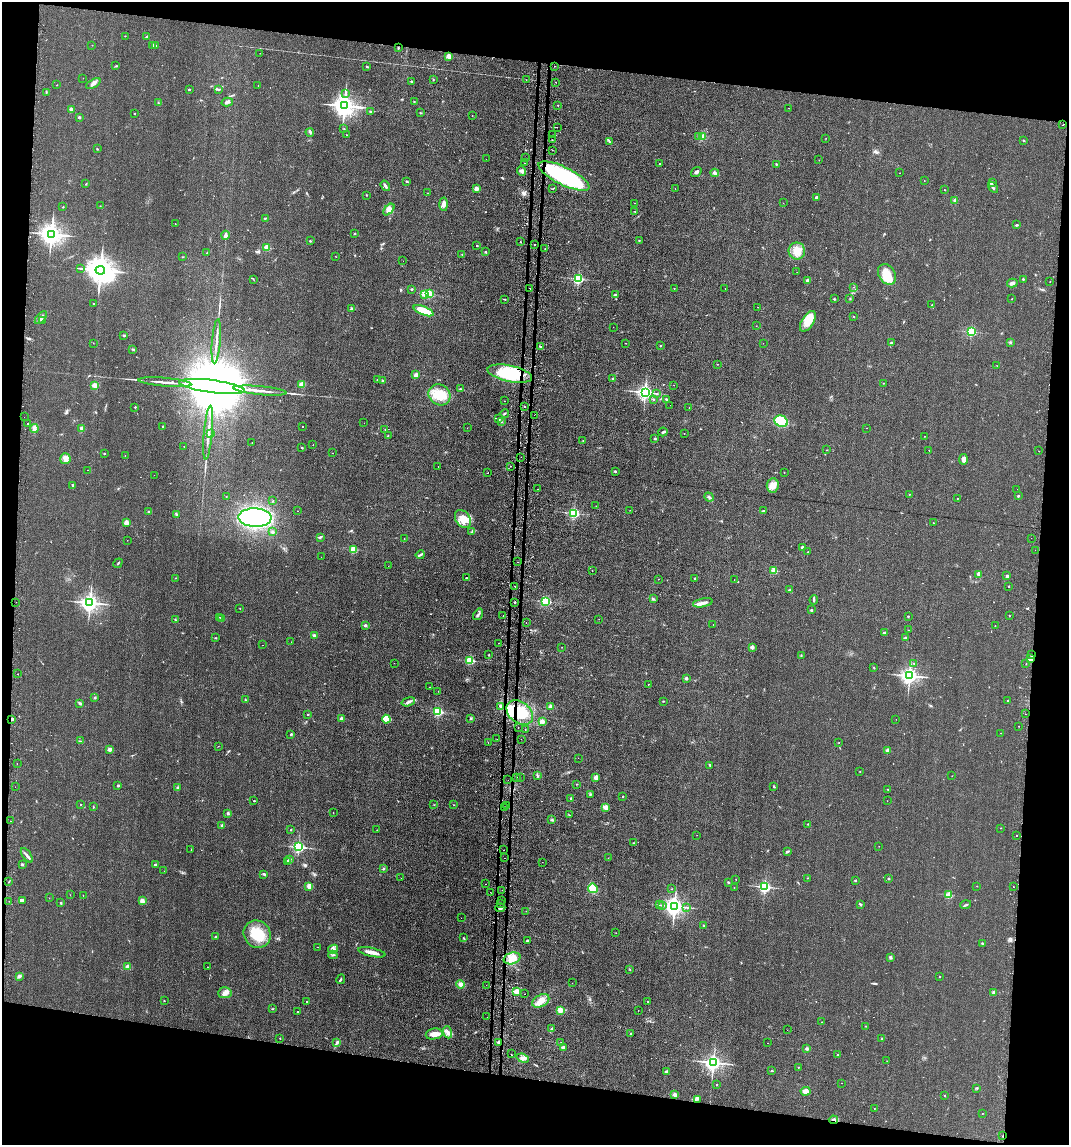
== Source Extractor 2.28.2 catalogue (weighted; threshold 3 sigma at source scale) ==
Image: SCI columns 2591-6858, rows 47-4616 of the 7006 x 4818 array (HDU 1 of 3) = the unmasked area's bounding box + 8 px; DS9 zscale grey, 4 x 4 block average (1 PNG px = mean of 4 x 4 image px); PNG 1071 x 1147 px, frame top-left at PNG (2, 2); each listed source drawn as its Kron ellipse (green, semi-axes under 4 px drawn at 4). Shown black and unused: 16% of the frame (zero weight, under 2 of 3 exposures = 3% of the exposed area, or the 3 px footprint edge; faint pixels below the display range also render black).
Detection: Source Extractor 2.28.2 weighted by HDU 2 'WHT'. Background 0.0455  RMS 0.0084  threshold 0.0379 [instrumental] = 3 sigma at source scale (4.5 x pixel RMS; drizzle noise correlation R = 1.50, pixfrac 1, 0.05/0.05 arcsec/px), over >= 5 px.
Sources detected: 562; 2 inside a brighter object's white glare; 36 cosmic-ray / hot-pixel residue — neither listed nor drawn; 7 coinciding with a brighter row at this scale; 15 inside a brighter listed object's ellipse — not listed separately; of the other 502, all 500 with FLUX_AUTO >= 0.65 (the completeness limit of this list) listed and drawn (2 fainter detections not listed), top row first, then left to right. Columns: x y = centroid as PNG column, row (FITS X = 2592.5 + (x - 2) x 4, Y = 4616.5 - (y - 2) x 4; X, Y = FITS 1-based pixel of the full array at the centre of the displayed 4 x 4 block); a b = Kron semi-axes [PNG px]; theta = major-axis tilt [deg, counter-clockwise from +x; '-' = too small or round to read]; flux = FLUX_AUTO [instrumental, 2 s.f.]
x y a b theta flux
125 36 2 2 - 2
146 37 3 2 - 3.5
92 45 2 2 - 1.3
153 45 2 2 - 19
156 45 2 2 - 3.5
398 48 3 2 - 4.4
260 53 2 2 - 1.6
448 56 2 2 - 130
116 66 2 2 - 3.7
554 66 2 2 - 2
367 67 3 2 - 4.4
83 78 2 2 - 0.9
433 80 2 2 - 1.8
526 80 2 2 - 0.68
411 81 3 2 - 3.9
556 82 2 2 - 4.1
93 84 8 4 29 20
57 85 2 2 - 1.2
258 86 2 2 - 1.3
189 89 2 2 - 12
218 90 3 2 - 4.3
46 92 4 2 - 4.4
345 94 3 2 - 6.4
414 101 2 2 - 1.8
227 102 6 2 14 11
158 103 2 2 - 2.1
558 105 2 2 - 4.3
344 106 4 3 - 4600
789 108 2 2 - 1.3
71 110 2 2 - 87
370 111 2 2 - 5
134 113 2 2 - 3.3
421 113 2 2 - 2.2
472 116 2 2 - 1.4
79 117 2 2 - 22
1063 125 2 2 - 5.8
557 127 2 2 - 2
344 129 2 2 - 2.2
310 132 4 2 - 7.2
346 135 2 2 - 2.4
552 135 2 2 - 9.9
702 136 4 3 - 10
698 137 2 2 - 3.3
826 138 2 2 - 1.4
552 140 2 2 - 1.5
609 141 3 2 - 4.2
1024 141 3 2 - 3
97 149 2 2 - 3.2
552 150 2 2 - 3.5
525 158 2 2 - 1.9
486 159 2 2 - 1.5
819 160 2 2 - 1.2
524 163 2 2 - 2.1
660 164 2 2 - 4.6
776 164 2 2 - 4.3
522 171 5 3 - 17
696 172 6 2 36 11
715 173 4 3 - 12
899 173 2 2 - 1.3
564 176 28 9 -26 630
407 181 3 2 - 3.8
924 181 2 2 - 1.2
992 182 3 3 - 6.6
86 184 2 2 - 2.5
385 186 5 2 - 11
993 187 6 2 -56 9.1
476 188 2 2 - 99
553 188 2 2 - 4.2
675 189 2 2 - 1
944 190 2 2 - 1.8
428 193 2 2 - 2.1
366 195 2 2 - 1.8
816 197 2 2 - 40
955 200 2 2 - 67
634 203 2 2 - 1.3
783 203 2 2 - 1.2
443 204 7 4 -87 19
100 206 2 2 - 1.5
63 207 2 2 - 2.1
389 210 7 4 46 22
635 212 2 2 - 1.3
265 218 3 2 - 3.6
175 224 2 2 - 1.7
1017 225 3 2 - 5.2
355 233 2 2 - 2.6
51 234 3 3 - 4300
225 235 4 2 - 14
310 241 2 2 - 2.8
639 241 2 2 - 6.6
520 242 2 2 - 4.2
534 244 2 2 - 2.1
477 246 2 2 - 6.9
267 247 2 2 - 200
545 249 2 2 - 1.5
797 251 8 8 - 63
486 252 2 2 - 2.7
207 253 2 2 - 2.9
462 254 2 2 - 1.6
183 257 2 2 - 2.5
336 257 2 2 - 1.2
403 261 2 2 - 0.72
81 268 2 2 - 2.3
100 270 5 4 - 7900
797 272 2 2 - 0.94
887 274 11 8 -59 95
253 279 2 2 - 1.9
578 279 2 2 - 700
1023 279 2 2 - 4.2
807 280 2 2 - 48
1050 282 2 2 - 4.5
1012 283 5 3 - 12
853 287 2 2 - 1.4
530 288 2 2 - 4.1
674 288 2 2 - 4.8
725 288 2 2 - 1.6
411 289 2 2 - 2.9
425 294 2 2 - 190
429 294 2 2 - 250
615 294 3 2 - 4.7
504 299 3 2 - 4
834 299 2 2 - 2.6
850 299 2 2 - 2
1012 299 2 2 - 3.9
94 304 2 2 - 4.3
932 305 2 2 - 4.4
758 307 2 2 - 1.4
351 309 4 3 - 7.8
423 311 10 4 -22 110
854 316 2 2 - 2.2
41 318 8 3 47 16
43 321 3 2 - 3.4
808 321 11 6 57 89
756 326 2 2 - 1.9
613 327 2 2 - 3.4
971 332 2 2 - 560
124 335 2 2 - 4.9
216 341 22 2 85 31
1010 342 3 2 - 4.2
93 343 2 2 - 1.2
626 343 2 2 - 1.3
763 343 2 2 - 2.2
891 343 2 2 - 23
660 346 2 2 - 6.3
540 347 2 2 - 5.8
133 349 2 2 - 5.5
717 364 2 2 - 3.1
997 366 2 2 - 1.3
510 374 23 8 -12 290
416 375 2 2 - 78
377 379 2 2 - 1.7
613 379 2 2 - 25
382 380 2 2 - 3.1
165 382 26 2 -5 38
883 383 2 2 - 1.7
302 384 2 2 - 180
95 385 3 3 - 20
674 385 2 2 - 3.7
212 386 33 6 -7 140000
460 389 2 2 - 1.8
260 391 27 2 -5 47
645 392 2 2 - 1800
657 394 2 2 - 2.3
439 395 11 10 - 91
653 399 2 2 - 2.7
666 399 2 2 - 14
505 401 2 2 - 1.5
670 405 2 2 - 3.5
135 407 2 2 - 9.4
525 407 2 2 - 2.7
689 408 2 2 - 3.5
505 413 4 2 - 5.4
534 415 2 2 - 2.1
24 417 2 2 - 1.2
499 418 3 2 - 5.8
781 421 7 5 -25 240
501 422 2 2 - 4.2
27 423 2 2 - 5
364 423 2 2 - 1.1
163 426 2 2 - 13
302 426 2 2 - 2.3
34 428 4 4 - 13
81 428 4 2 - 9.4
467 428 2 2 - 0.69
866 428 2 2 - 0.79
385 429 2 2 - 3.1
663 432 5 2 - 9.4
208 433 27 2 85 37
684 433 2 2 - 1.2
211 434 2 2 - 1.1
388 435 2 2 - 1.6
924 436 2 2 - 22
655 439 2 2 - 17
583 441 2 2 - 1.9
252 442 2 2 - 1.3
313 445 2 2 - 1.9
184 447 2 2 - 2.2
302 448 2 2 - 4.6
827 450 2 2 - 1.8
929 450 2 2 - 3.3
1039 451 2 2 - 1.1
333 453 2 2 - 3.6
104 454 2 2 - 3.1
125 456 2 2 - 1.2
521 457 2 2 - 2
65 459 5 5 - 29
963 459 5 3 - 23
511 466 2 2 - 5.1
438 467 2 2 - 3.5
88 470 2 2 - 2.7
615 471 2 2 - 5.4
784 472 2 2 - 2.8
488 473 2 2 - 4.4
154 475 2 2 - 0.95
73 485 2 2 - 16
773 485 7 6 - 31
538 489 2 2 - 2.8
1017 489 2 2 - 1.6
909 494 2 2 - 1.4
1018 496 2 2 - 16
226 497 2 2 - 2.2
709 497 5 3 - 9.5
957 498 2 2 - 1.6
273 501 2 2 - 5.5
596 506 2 2 - 1.2
630 510 2 2 - 1.3
297 511 2 2 - 1.5
764 511 2 2 - 7.2
149 512 3 2 - 5
574 513 2 2 - 730
176 514 3 2 - 5.1
255 518 16 9 -2 850
463 519 10 7 -55 52
126 522 2 2 - 100
933 523 2 2 - 1.1
272 532 3 3 - 7.8
472 532 3 2 - 6.3
320 537 4 2 - 6.4
404 538 2 2 - 1.5
1031 538 2 2 - 2.7
127 540 2 2 - 0.95
802 547 2 2 - 37
353 550 2 2 - 250
1035 550 2 2 - 0.66
808 552 2 2 - 2.8
420 555 4 2 - 7.7
321 557 2 2 - 0.71
517 562 2 2 - 11
118 563 5 2 - 3.8
388 566 2 2 - 2.9
592 570 2 2 - 0.91
774 571 2 2 - 250
979 574 4 2 - 15
1007 576 2 2 - 34
175 578 2 2 - 2.7
466 578 2 2 - 3
695 578 2 2 - 4.2
658 579 2 2 - 1.5
734 580 2 2 - 0.88
515 586 2 2 - 3.8
1008 586 2 2 - 6.8
790 590 2 2 - 2.9
653 599 3 2 - 4
814 600 4 2 - 6.1
546 601 2 2 - 610
16 602 2 2 - 0.88
515 602 2 2 - 12
90 603 3 2 - 2800
703 603 10 3 11 21
240 608 2 2 - 2
811 610 3 2 - 3.4
478 614 6 2 56 10
503 615 2 2 - 7.6
908 616 2 2 - 11
1009 616 2 2 - 4.5
219 617 2 2 - 1.7
222 619 3 2 - 4.2
599 619 2 2 - 1
175 620 2 2 - 3.1
526 622 2 2 - 1.3
713 624 2 2 - 1.2
365 625 2 2 - 25
995 626 2 2 - 2.2
909 630 3 2 - 1.9
884 633 2 2 - 18
314 635 4 3 - 10
216 638 3 2 - 2.5
905 638 2 2 - 36
291 642 2 2 - 0.86
498 643 2 2 - 1.3
262 645 2 2 - 0.98
562 647 2 2 - 1.5
752 647 2 2 - 62
489 655 2 2 - 3.3
1031 655 2 2 - 5.8
801 656 2 2 - 1.4
1030 659 2 2 - 94
469 660 2 2 - 370
394 663 2 2 - 13
914 663 2 2 - 2.9
1026 664 2 2 - 8.5
874 668 2 2 - 2.3
18 674 2 2 - 4.1
910 676 3 2 - 2400
686 678 2 2 - 35
648 684 2 2 - 2.5
430 687 2 2 - 1.7
438 691 2 2 - 1.7
95 698 2 2 - 4.8
246 700 2 2 - 3.3
1007 700 2 2 - 7.5
663 701 2 2 - 2.3
408 702 7 3 17 16
80 703 3 2 - 5.9
500 706 3 2 - 5.7
550 706 4 3 - 9.6
437 712 2 2 - 530
520 713 15 10 -39 170
1025 714 2 2 - 2.8
307 715 2 2 - 1.8
471 718 2 2 - 3.5
12 719 2 2 - 38
341 719 2 2 - 61
386 719 4 3 - 51
896 719 2 2 - 0.8
542 722 4 3 - 17
1019 726 2 2 - 6.5
518 728 2 2 - 5.7
525 729 2 2 - 2.8
1001 733 2 2 - 1.2
291 734 2 2 - 19
497 739 2 2 - 1.2
521 739 2 2 - 2.7
80 741 2 2 - 2.5
488 742 2 2 - 3.6
839 743 2 2 - 1.1
218 746 2 2 - 1.3
110 749 4 2 - 17
888 750 2 2 - 71
578 758 2 2 - 1.6
17 763 2 2 - 1.1
710 765 3 2 - 3.8
860 771 2 2 - 3.8
537 775 2 2 - 2.1
952 776 2 2 - 1.9
517 777 2 2 - 11
596 777 2 2 - 98
520 778 2 2 - 0.91
508 780 2 2 - 1.2
577 784 2 2 - 2
118 786 2 2 - 18
774 786 3 2 - 4.7
15 787 2 2 - 0.9
177 788 3 2 - 7
888 790 2 2 - 2.8
590 795 3 2 - 3.6
623 796 2 2 - 7.2
571 798 2 2 - 4.5
254 801 2 2 - 8.7
887 801 2 2 - 1.1
81 805 2 2 - 8
434 805 2 2 - 2
454 805 2 2 - 1.5
506 805 2 2 - 0.69
93 807 2 2 - 2.3
605 807 2 2 - 110
504 808 2 2 - 5.3
228 813 2 2 - 34
333 813 2 2 - 1.3
569 815 2 2 - 3.1
552 820 2 2 - 2.6
10 821 2 2 - 1.9
808 824 2 2 - 2.3
222 825 3 3 - 5.3
1001 828 2 2 - 2.1
291 830 2 2 - 8.8
377 830 2 2 - 2.3
697 835 2 2 - 0.65
1017 836 2 2 - 5.5
634 843 2 2 - 3.1
879 846 2 2 - 1
298 847 2 2 - 920
191 850 2 2 - 1.5
503 850 2 2 - 1.5
787 852 4 2 - 6.7
27 855 8 2 -53 12
504 858 2 2 - 1.2
608 858 2 2 - 0.88
290 859 2 2 - 4.5
288 861 2 2 - 30
542 862 2 2 - 2.3
22 864 3 2 - 6.2
155 865 2 2 - 21
383 869 2 2 - 18
164 871 2 2 - 0.99
264 874 4 2 - 6.2
401 878 2 2 - 0.68
808 878 2 2 - 1.2
736 879 2 2 - 2.1
888 879 2 2 - 16
855 880 2 2 - 13
9 882 2 2 - 2.2
728 882 2 2 - 4.5
486 884 2 2 - 1.2
309 886 4 3 - 24
977 886 2 2 - 2.4
734 887 2 2 - 1.7
765 887 2 2 - 980
1013 887 2 2 - 1.4
593 888 5 4 - 65
672 889 2 2 - 1.4
502 890 2 2 - 3
491 892 2 2 - 1.1
70 895 2 2 - 0.96
83 895 2 2 - 1.3
948 895 2 2 - 240
49 898 2 2 - 1.3
23 900 2 2 - 3.5
501 900 2 2 - 1.1
9 901 2 2 - 0.66
142 901 2 2 - 27
61 903 2 2 - 14
500 904 2 2 - 1.1
860 904 3 2 - 7.7
659 905 2 2 - 1.7
663 905 2 2 - 2.2
966 905 5 2 - 6.2
674 906 3 3 - 3200
687 907 2 2 - 3.7
500 908 5 2 - 16
526 911 2 2 - 1.4
461 918 2 2 - 1
703 925 2 2 - 2.6
616 933 2 2 - 1.7
257 934 14 13 - 130
215 937 3 2 - 4.5
464 938 2 2 - 2.8
527 940 3 2 - 3.7
982 943 2 2 - 4.1
317 947 2 2 - 1.9
333 949 5 3 - 15
372 952 14 3 -12 35
333 955 4 2 - 5.9
891 957 3 3 - 9.7
512 958 8 5 17 54
128 967 2 2 - 100
207 967 2 2 - 1.8
630 969 2 2 - 2.1
19 976 3 2 - 6.3
939 977 2 2 - 2.5
341 979 5 2 - 6.6
572 983 2 2 - 0.81
461 984 4 3 - 25
486 985 2 2 - 1.2
516 991 2 2 - 140
225 993 7 5 4 22
993 993 3 2 - 7
525 994 2 2 - 1.7
164 1001 2 2 - 4.9
541 1001 9 6 28 44
648 1001 2 2 - 3.3
307 1002 2 2 - 9
273 1009 3 2 - 2.3
561 1010 3 3 - 31
638 1010 2 2 - 2
297 1012 2 2 - 5.3
487 1017 2 2 - 0.93
821 1022 2 2 - 1.2
866 1026 2 2 - 1.9
552 1029 2 2 - 35
787 1030 2 2 - 2.2
448 1032 6 4 -69 19
434 1034 8 5 10 31
630 1034 2 2 - 10
280 1038 2 2 - 2.9
882 1038 2 2 - 2.5
337 1042 3 2 - 8.4
499 1043 2 2 - 72
561 1043 2 2 - 2.4
768 1043 2 2 - 2.9
563 1048 2 2 - 55
807 1049 2 2 - 41
511 1054 2 2 - 7.1
838 1055 2 2 - 2.4
523 1058 6 3 -21 13
887 1061 2 2 - 1.1
713 1063 2 2 - 2000
799 1067 3 2 - 2.8
666 1071 3 2 - 6.2
772 1071 2 2 - 2.7
842 1083 2 2 - 1.3
716 1085 2 2 - 2.4
976 1088 2 2 - 2.2
805 1091 5 3 - 32
674 1095 2 2 - 71
945 1096 2 2 - 6.5
698 1099 2 2 - 2.7
874 1109 2 2 - 1.3
982 1113 2 2 - 1.6
833 1120 5 2 - 7.9
1003 1136 2 2 - 15
Overlapping masked pixels (flux is a lower limit): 9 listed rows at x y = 510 374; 517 562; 1031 655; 1030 659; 520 713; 12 719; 499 1043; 833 1120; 1003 1136
Diffuse or blended objects may show on this block-average render without a row.